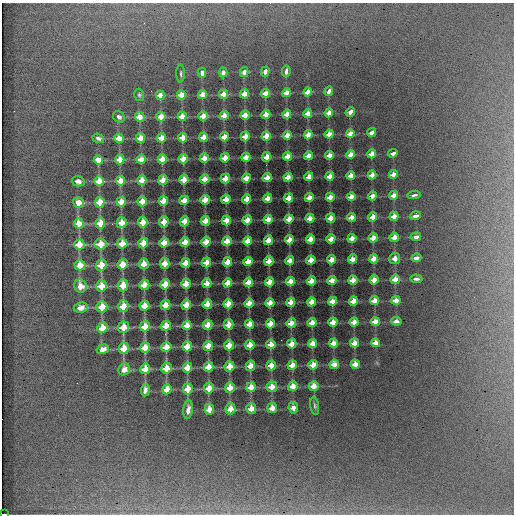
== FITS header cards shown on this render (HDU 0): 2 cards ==
NAXIS1  =                  512 / Axis length
NAXIS2  =                  512 / Axis length

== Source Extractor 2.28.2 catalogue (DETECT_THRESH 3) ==
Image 512 x 512 px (HDU 0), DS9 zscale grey, 1 PNG px = 1 image px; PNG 516 x 516 px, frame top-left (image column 1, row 512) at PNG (2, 3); each listed source drawn as its Kron ellipse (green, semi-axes under 4 px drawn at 4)
Background -8.76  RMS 12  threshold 37.2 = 3 sigma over >= 5 px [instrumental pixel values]
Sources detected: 232; all 232 listed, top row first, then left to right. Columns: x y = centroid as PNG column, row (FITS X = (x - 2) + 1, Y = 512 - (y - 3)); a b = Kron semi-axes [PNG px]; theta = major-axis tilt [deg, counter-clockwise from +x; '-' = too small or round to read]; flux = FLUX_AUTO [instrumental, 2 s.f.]
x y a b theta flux
286 71 6 3 82 2700
223 72 5 4 - 5100
244 72 5 4 - 5600
265 72 5 3 - 4600
202 73 5 4 - 4100
181 74 9 3 -89 1400
329 91 5 3 - 3700
308 92 5 4 - 7400
265 93 4 4 - 7900
286 93 4 4 - 7800
223 94 4 4 - 8600
244 94 5 4 - 8500
139 95 6 5 - 1400
160 95 4 4 - 7300
181 95 4 4 - 9300
202 95 4 4 - 8800
350 112 5 3 - 5600
308 113 4 4 - 8000
329 113 4 4 - 7400
287 114 5 4 - 8500
245 115 5 4 - 9600
266 115 4 4 - 9200
182 116 5 4 - 10000
203 116 5 4 - 9700
224 116 5 4 - 9900
119 117 6 5 - 3300
140 117 5 4 - 10000
161 117 5 4 - 10000
350 133 4 4 - 7400
372 133 5 3 - 5700
329 134 4 4 - 7500
287 135 4 4 - 8700
308 135 4 4 - 8500
245 136 5 4 - 9900
266 136 5 4 - 10000
183 137 5 4 - 10000
204 137 4 4 - 10000
224 137 5 4 - 10000
98 138 6 4 -20 2600
119 138 5 4 - 11000
140 138 5 4 - 11000
162 138 5 4 - 10000
393 153 5 3 - 3200
372 154 4 4 - 7300
329 155 4 4 - 8000
350 155 4 4 - 8000
288 156 5 4 - 9600
308 156 4 4 - 8900
246 157 4 4 - 10000
267 157 5 4 - 10000
204 158 5 4 - 11000
225 158 4 4 - 11000
141 159 4 4 - 11000
162 159 5 4 - 11000
183 159 5 4 - 10000
98 160 5 4 - 11000
120 160 5 4 - 12000
393 174 4 4 - 6800
372 175 4 4 - 7500
330 176 4 4 - 8800
351 176 4 4 - 8400
288 177 4 4 - 9700
309 177 4 4 - 9000
246 178 4 4 - 11000
267 178 5 4 - 11000
205 179 5 4 - 11000
225 179 5 4 - 11000
142 180 5 4 - 11000
163 180 5 4 - 12000
184 180 5 4 - 11000
78 181 6 5 - 4700
99 181 5 5 - 13000
120 181 5 4 - 12000
394 195 5 4 - 7700
414 195 7 3 6 2000
372 196 4 4 - 8000
330 197 4 4 - 8700
351 197 4 4 - 8600
268 198 5 4 - 10000
289 198 5 4 - 10000
309 198 4 4 - 9600
226 199 5 4 - 11000
247 199 5 4 - 11000
184 200 5 4 - 12000
205 200 5 4 - 12000
142 201 5 4 - 13000
163 201 5 4 - 11000
78 202 6 5 - 10000
100 202 5 5 - 14000
121 202 5 4 - 13000
394 216 5 4 - 8400
415 216 6 4 18 3900
351 217 4 4 - 8700
373 217 5 4 - 8600
310 218 4 4 - 9800
331 218 5 4 - 9700
268 219 5 4 - 11000
289 219 4 4 - 11000
226 220 5 4 - 12000
247 220 5 4 - 11000
185 221 5 4 - 12000
205 221 5 4 - 12000
143 222 5 4 - 14000
164 222 5 4 - 13000
79 223 5 5 - 14000
100 223 5 5 - 15000
122 223 5 5 - 14000
394 237 5 4 - 8900
416 237 5 4 - 4200
352 238 4 4 - 8900
373 238 5 4 - 9200
310 239 4 4 - 10000
331 239 4 4 - 9600
268 240 5 4 - 11000
289 240 5 4 - 11000
227 241 5 4 - 12000
248 241 5 4 - 11000
185 242 5 5 - 13000
206 242 5 4 - 13000
122 243 5 5 - 14000
143 243 5 5 - 14000
164 243 5 4 - 14000
79 244 5 5 - 15000
101 244 6 5 - 16000
395 258 6 5 - 5600
416 258 5 4 - 3800
352 259 5 4 - 9100
373 259 5 4 - 9300
311 260 5 4 - 9800
331 260 4 4 - 10000
248 261 5 4 - 11000
269 261 5 4 - 10000
290 261 4 4 - 9300
206 262 5 4 - 12000
227 262 5 4 - 12000
165 263 5 5 - 14000
185 263 5 4 - 13000
123 264 5 5 - 15000
144 264 5 5 - 14000
80 265 5 5 - 15000
101 265 6 5 - 16000
395 279 5 4 - 9100
416 279 6 3 -1 2500
353 280 5 4 - 9700
374 280 4 4 - 9200
290 281 4 4 - 10000
311 281 4 4 - 11000
332 281 4 4 - 10000
249 282 4 4 - 11000
269 282 5 4 - 11000
207 283 5 4 - 13000
228 283 5 4 - 12000
165 284 5 5 - 15000
186 284 5 4 - 14000
123 285 6 5 - 16000
144 285 5 5 - 15000
80 286 6 6 - 13000
102 286 5 5 - 16000
396 300 4 4 - 8700
332 301 4 4 - 10000
353 301 5 4 - 9400
375 301 4 4 - 9300
291 302 5 4 - 11000
312 302 4 4 - 11000
249 303 4 4 - 12000
270 303 4 4 - 11000
207 304 5 4 - 13000
228 304 5 4 - 12000
165 305 5 5 - 14000
186 305 5 4 - 14000
123 306 6 5 - 17000
144 306 5 5 - 15000
102 307 5 5 - 17000
81 308 7 5 10 6900
396 321 5 4 - 4900
333 322 5 4 - 10000
354 322 4 4 - 10000
375 322 4 4 - 9200
291 323 5 4 - 11000
312 323 4 4 - 10000
250 324 5 4 - 11000
270 324 5 4 - 12000
187 325 5 4 - 14000
208 325 5 4 - 13000
229 325 5 4 - 12000
145 326 5 5 - 15000
166 326 5 4 - 15000
124 327 6 5 - 17000
102 328 5 5 - 15000
334 343 4 4 - 10000
355 343 4 4 - 9600
376 343 4 4 - 7800
271 344 5 4 - 11000
292 344 5 4 - 11000
313 344 4 4 - 11000
229 345 5 4 - 13000
250 345 5 4 - 12000
187 346 5 4 - 14000
208 346 5 5 - 13000
166 347 5 5 - 15000
124 348 6 5 - 16000
145 348 5 5 - 15000
103 349 6 4 15 5200
334 364 4 4 - 8600
355 364 4 4 - 8300
271 365 5 4 - 12000
292 365 5 4 - 11000
313 365 5 4 - 11000
229 366 5 5 - 13000
250 366 5 5 - 13000
208 367 5 5 - 14000
167 368 5 5 - 15000
187 368 5 4 - 14000
124 369 6 5 - 6700
145 369 5 5 - 16000
293 386 5 4 - 11000
314 386 5 5 - 10000
251 387 5 4 - 12000
272 387 5 5 - 12000
209 388 5 5 - 13000
230 388 5 5 - 13000
167 389 5 4 - 13000
188 389 5 4 - 14000
145 390 6 4 85 3600
315 406 9 4 -81 1800
251 408 5 5 - 10000
272 408 5 5 - 8800
293 408 6 4 -82 5500
209 409 6 5 - 8700
230 409 6 5 - 9800
188 410 9 4 83 5000
4 514 4 2 - 20000
At the frame edge (FLAGS 8, measured only in part): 1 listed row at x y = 4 514